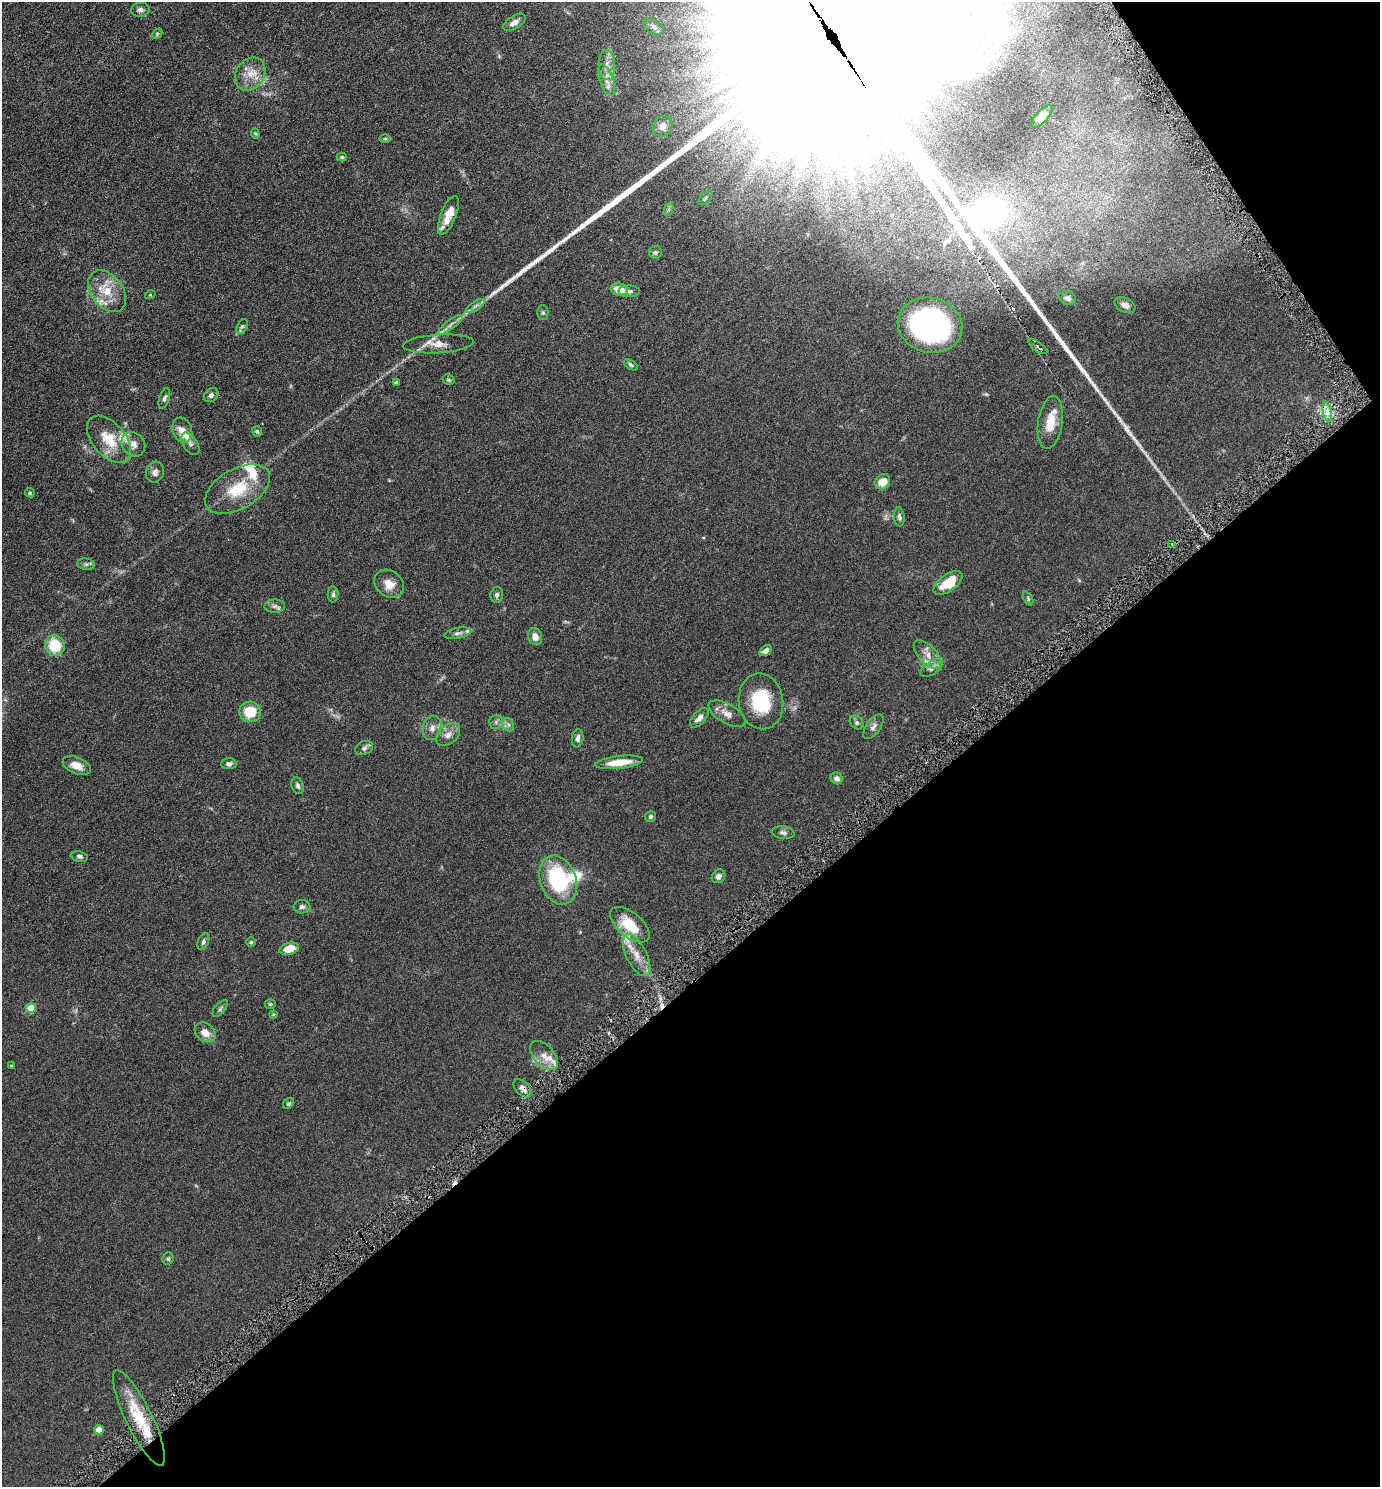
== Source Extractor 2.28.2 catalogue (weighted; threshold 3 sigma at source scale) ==
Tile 12 of 4 x 4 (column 4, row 3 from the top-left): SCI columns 4288-5665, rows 1501-2985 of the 5961 x 5968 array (HDU 1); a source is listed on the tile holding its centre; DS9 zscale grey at full resolution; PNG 1382 x 1489 px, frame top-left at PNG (2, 2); each listed source drawn as its Kron ellipse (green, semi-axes under 4 px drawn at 4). Shown black and unused: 37% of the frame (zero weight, under 3 of 6 exposures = <1% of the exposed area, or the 3 px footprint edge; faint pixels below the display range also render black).
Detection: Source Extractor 2.28.2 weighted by HDU 2 'WHT'; one run over the whole footprint, this tile lists its part. Background 0.0673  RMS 0.006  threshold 0.0247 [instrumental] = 3 sigma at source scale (4.09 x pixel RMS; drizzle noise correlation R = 1.36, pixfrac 0.8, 0.05/0.05 arcsec/px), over >= 5 px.
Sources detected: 119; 1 too faint to see at this stretch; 2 inside a brighter object's white glare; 4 cosmic-ray / hot-pixel residue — neither listed nor drawn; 12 inside a brighter listed object's ellipse — not listed separately; the other 100 listed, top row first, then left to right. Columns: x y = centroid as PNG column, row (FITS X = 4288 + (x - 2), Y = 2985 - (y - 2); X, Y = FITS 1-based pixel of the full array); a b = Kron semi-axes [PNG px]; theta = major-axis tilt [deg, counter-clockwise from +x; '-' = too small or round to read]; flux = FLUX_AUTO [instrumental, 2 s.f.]
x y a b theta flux
140 10 9 7 5 1.7
514 22 13 6 31 2.8
654 27 11 6 -33 1.7
157 34 6 4 48 0.62
607 65 15 8 -87 4.1
250 74 17 14 55 7.7
606 80 17 7 -70 3.6
1042 116 14 6 47 2.7
662 126 11 9 52 2.5
255 134 5 4 - 0.57
385 139 6 4 1 0.63
342 157 5 4 - 0.67
705 198 8 5 48 1
669 209 7 4 71 1
448 215 20 7 68 7.4
655 252 6 6 - 1
619 290 9 6 -16 6.4
107 291 23 15 -51 12
629 291 10 5 -1 1.5
150 295 5 3 - 0.38
1067 298 8 7 - 1.8
1125 305 11 7 -27 2.5
475 306 11 4 34 1.7
543 313 7 5 -89 0.88
450 325 15 4 37 2.4
930 325 32 27 -13 130
242 326 8 5 62 1
438 344 35 9 3 6.5
1038 347 11 4 -36 1.9
631 365 8 4 -30 0.92
449 380 6 5 - 0.75
396 382 4 3 - 1.2
211 395 8 6 41 1.6
164 398 10 5 73 1.3
1327 412 10 4 -77 2.5
1050 422 26 12 82 9.8
182 430 13 9 -72 5.4
257 431 5 5 - 0.82
109 439 28 16 -49 14
133 444 13 11 -49 3.3
190 444 12 7 -57 1.9
155 472 10 9 - 2.4
882 482 8 7 - 6.7
238 489 35 20 29 19
30 493 5 4 - 0.64
899 517 9 5 -87 1.3
1172 544 4 3 - 0.86
86 564 9 5 -8 1.1
948 583 17 8 35 13
389 584 16 13 -38 6.5
333 594 8 5 89 1.2
497 595 8 6 75 1.3
1028 599 7 4 -65 0.72
275 606 10 6 -1 1.7
458 633 13 5 12 1.7
535 637 9 7 -69 3.6
55 646 11 9 -63 16
765 651 7 5 30 1.8
927 654 17 9 -47 4.9
932 668 13 6 34 2.1
761 701 28 22 -81 24
250 712 11 10 - 12
727 714 20 9 -30 4.7
699 718 12 6 47 2.6
496 722 7 7 - 1.4
857 722 7 6 - 1.2
508 725 7 5 -60 1.3
873 727 14 7 54 2.1
432 728 12 9 78 3.2
448 735 13 9 40 3.8
578 738 9 6 84 1.9
364 748 9 6 22 1.3
619 762 24 6 7 9.1
229 764 8 5 3 1.5
77 766 15 8 -23 5.5
837 778 6 5 - 2
298 786 8 6 -71 1.4
650 816 5 5 - 1.1
783 833 11 6 -8 1.6
79 856 8 5 -12 1.2
719 876 7 6 - 2
558 880 25 18 -70 45
302 907 8 6 4 1.4
630 925 23 12 -40 14
203 942 9 5 69 1.4
251 942 4 4 - 0.62
289 949 10 6 14 7.8
637 955 23 10 -63 6.9
270 1004 5 4 - 0.72
31 1008 5 4 - 13
220 1009 10 5 48 1.1
273 1014 4 4 - 0.47
205 1032 11 8 -38 4.6
544 1055 17 10 -48 4.9
12 1066 3 3 - 0.77
522 1088 11 6 -47 2.7
289 1104 6 5 - 0.86
168 1259 6 5 - 0.96
139 1418 52 13 -64 21
99 1430 5 4 - 9.2
Overlapping masked pixels (flux is a lower limit): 1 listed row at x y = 522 1088